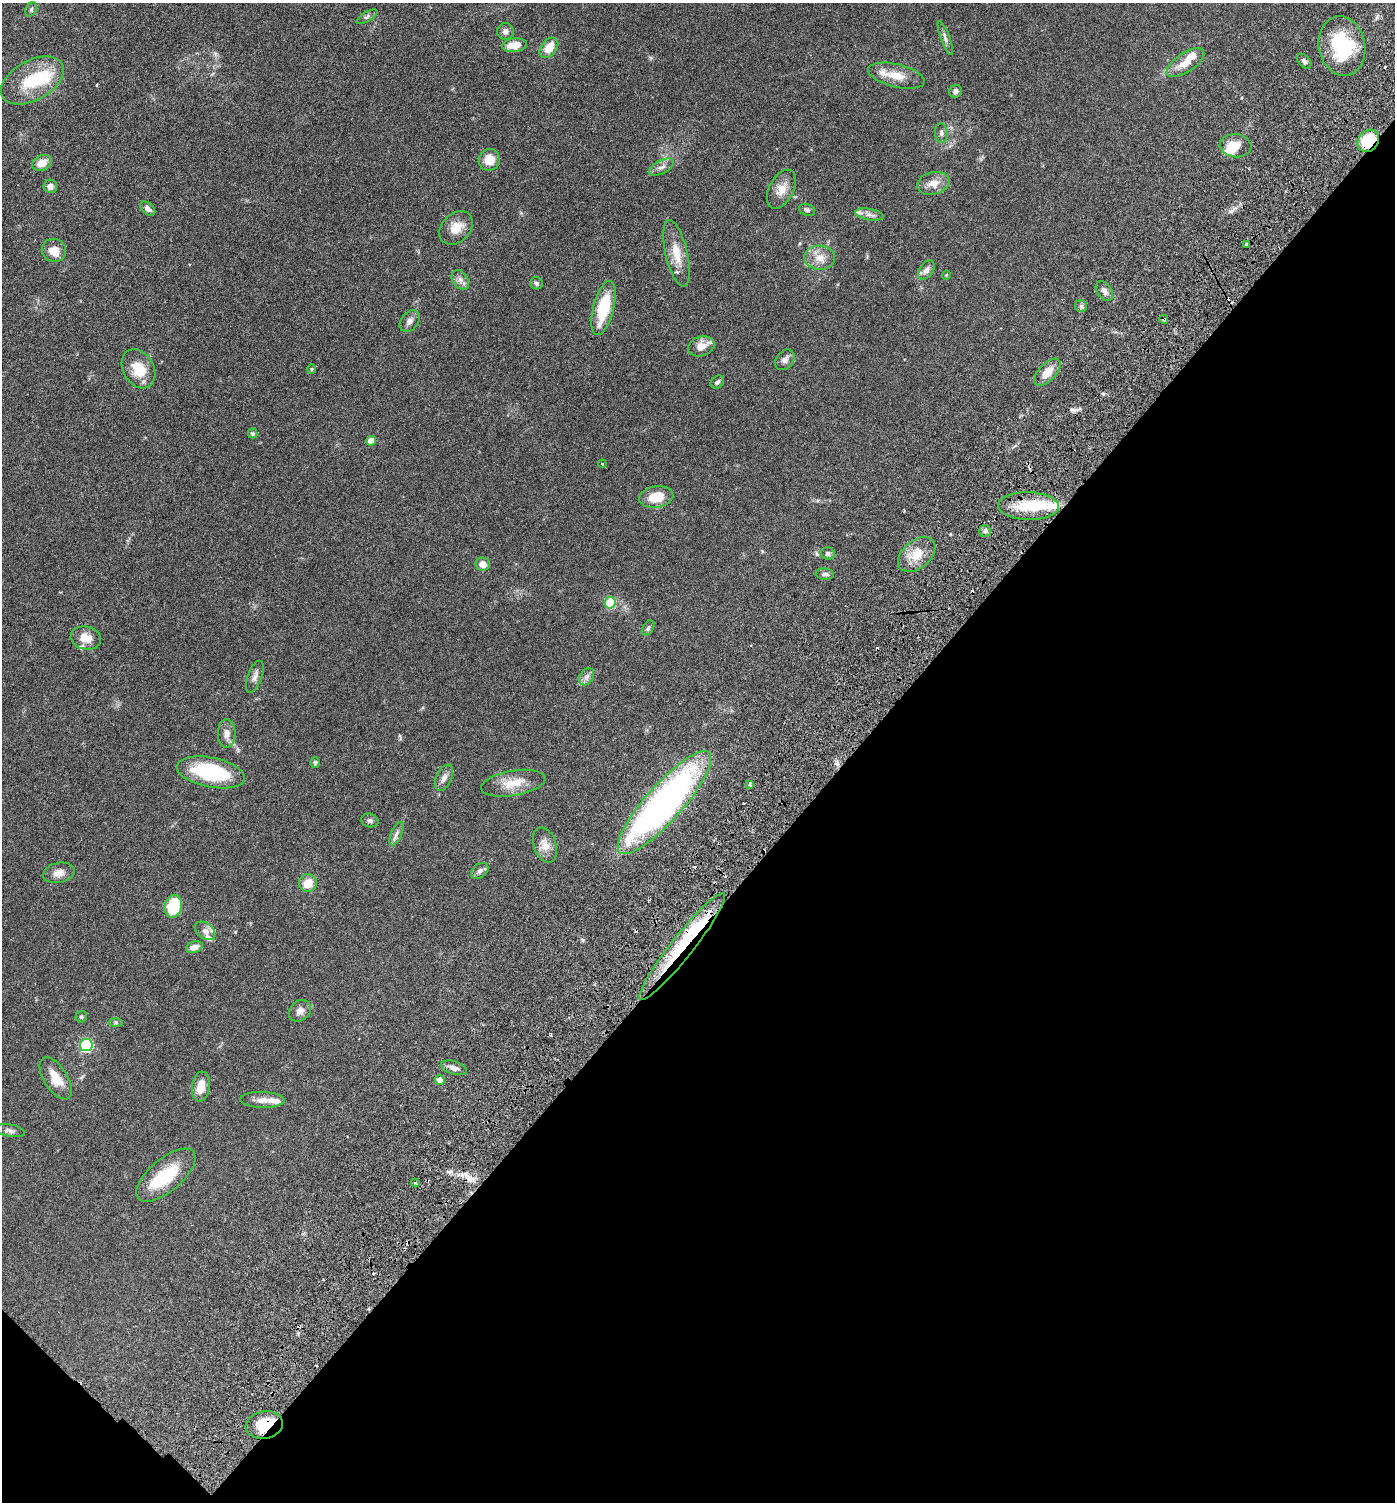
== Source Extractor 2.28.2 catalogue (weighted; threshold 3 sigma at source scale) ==
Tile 15 of 4 x 4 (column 3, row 4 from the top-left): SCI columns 3040-4432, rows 97-1596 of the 6205 x 6192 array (HDU 1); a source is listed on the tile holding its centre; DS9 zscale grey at full resolution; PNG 1397 x 1504 px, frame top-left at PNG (2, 3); each listed source drawn as its Kron ellipse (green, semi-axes under 4 px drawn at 4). Shown black and unused: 40% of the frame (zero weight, under 3 of 6 exposures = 6% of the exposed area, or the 3 px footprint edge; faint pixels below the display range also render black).
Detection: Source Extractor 2.28.2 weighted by HDU 2 'WHT'; one run over the whole footprint, this tile lists its part. Background 0.0912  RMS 0.0046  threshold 0.0187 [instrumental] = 3 sigma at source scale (4.09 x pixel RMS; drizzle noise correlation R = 1.36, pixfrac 0.8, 0.05/0.05 arcsec/px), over >= 5 px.
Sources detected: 109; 2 inside a brighter object's white glare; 6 cosmic-ray / hot-pixel residue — neither listed nor drawn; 12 inside a brighter listed object's ellipse — not listed separately; the other 89 listed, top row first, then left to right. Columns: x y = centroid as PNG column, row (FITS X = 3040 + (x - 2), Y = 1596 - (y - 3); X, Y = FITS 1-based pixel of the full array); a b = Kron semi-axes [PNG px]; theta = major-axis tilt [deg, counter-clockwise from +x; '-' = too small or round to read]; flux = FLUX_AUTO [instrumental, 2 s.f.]
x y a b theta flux
31 9 7 5 70 0.76
367 17 12 4 31 1.1
505 31 8 8 - 1.5
945 38 18 4 -70 1.5
514 45 12 6 7 6
1342 46 30 23 -78 25
549 48 11 7 51 5.3
1304 61 9 5 -47 1.2
1185 63 22 9 34 5.8
896 76 29 11 -13 7.2
32 80 34 20 29 19
956 91 6 6 - 1.4
941 133 9 6 -85 1.4
1368 141 12 9 51 17
1236 146 16 11 -6 5.8
489 160 11 10 - 5.4
42 163 10 7 25 4.7
662 167 13 6 27 2
933 183 16 11 13 4.4
50 186 7 6 - 2.1
782 189 21 12 62 4.6
148 209 9 5 -42 1.7
807 210 8 6 -19 0.86
869 214 14 5 -10 1.8
456 228 19 14 45 5.6
1247 244 3 3 - 1.3
54 250 12 11 - 5.2
676 253 34 11 -77 7.9
820 258 15 12 -3 4.6
926 270 11 6 54 2.1
946 275 4 4 - 0.39
460 280 11 7 -55 2.1
536 283 6 6 - 0.8
1104 291 11 7 -53 1.8
1081 306 6 6 - 0.86
603 308 28 10 76 18
1164 319 4 3 - 1.1
410 321 12 8 49 2
701 346 13 9 16 4
785 360 11 8 51 1.9
139 369 21 15 -60 9.4
312 369 5 4 - 0.42
1048 372 17 8 48 5.2
717 382 7 5 43 1.1
253 433 5 5 - 0.66
371 441 5 4 - 5
602 464 4 3 - 0.36
656 497 17 10 9 8.2
1028 506 30 14 -2 14
985 531 6 6 - 0.91
828 553 7 6 - 1.2
917 554 21 14 40 7
483 564 7 6 - 3.5
825 574 9 5 -4 1
610 603 5 5 - 20
648 628 8 5 58 0.88
86 638 15 11 -13 5
255 677 17 7 70 2.2
587 677 9 6 56 1.5
227 733 14 9 88 2.8
315 762 5 4 - 0.68
211 772 34 15 -11 28
444 778 14 7 65 2.1
513 783 32 12 10 7.8
750 784 4 3 - 0.96
664 803 67 18 48 160
370 820 9 7 -14 1.1
396 834 12 5 66 1.6
545 845 18 11 -72 4.2
480 871 9 6 40 1.6
59 873 16 10 12 3.3
308 883 9 9 - 5.8
173 906 11 8 78 17
205 931 11 8 -35 2.3
682 946 67 11 52 30
194 947 8 5 18 2.9
300 1011 12 9 41 2.4
81 1017 6 5 - 0.69
116 1023 6 4 -1 0.66
86 1045 6 6 - 40
454 1068 13 6 -18 2
56 1078 24 11 -58 6.4
440 1080 5 5 - 4.3
201 1087 15 8 82 5.8
262 1100 22 8 -1 3.7
10 1131 15 6 -10 1.6
166 1175 36 16 40 17
415 1183 4 3 - 0.44
264 1425 19 13 9 10
Overlapping masked pixels (flux is a lower limit): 5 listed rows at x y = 1368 141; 1164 319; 664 803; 682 946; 264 1425